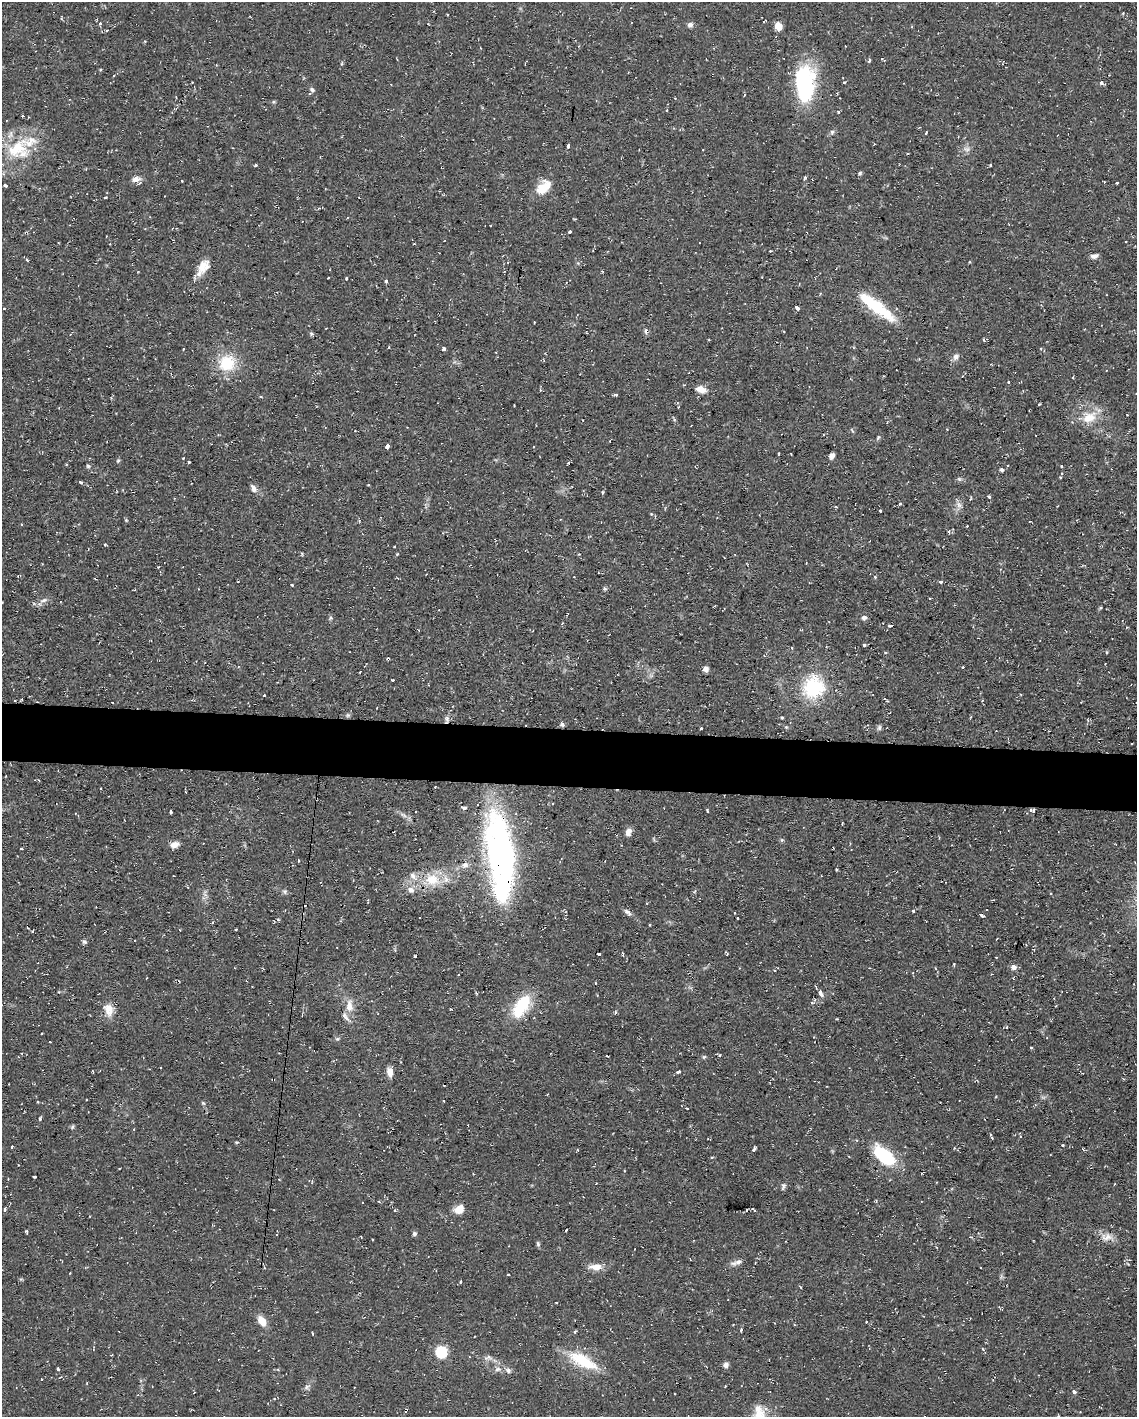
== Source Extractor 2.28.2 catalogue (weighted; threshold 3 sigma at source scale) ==
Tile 6 of 4 x 3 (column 2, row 2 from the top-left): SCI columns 1135-2269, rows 1629-3043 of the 4538 x 4561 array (HDU 1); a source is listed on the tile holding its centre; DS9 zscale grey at full resolution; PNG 1139 x 1419 px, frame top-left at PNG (2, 2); no overlay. Shown black and unused: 4% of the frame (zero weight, under 2 of 3 exposures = <1% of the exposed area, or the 3 px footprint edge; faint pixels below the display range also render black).
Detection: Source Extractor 2.28.2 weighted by HDU 2 'WHT'; one run over the whole footprint, this tile lists its part. Background 0.112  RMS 0.0077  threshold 0.0345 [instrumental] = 3 sigma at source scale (4.5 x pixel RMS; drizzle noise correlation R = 1.50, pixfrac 1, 0.05/0.05 arcsec/px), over >= 5 px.
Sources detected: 244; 2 inside a brighter object's white glare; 23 cosmic-ray / hot-pixel residue — not listed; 7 inside a brighter listed object's ellipse — not listed separately; the other 212 listed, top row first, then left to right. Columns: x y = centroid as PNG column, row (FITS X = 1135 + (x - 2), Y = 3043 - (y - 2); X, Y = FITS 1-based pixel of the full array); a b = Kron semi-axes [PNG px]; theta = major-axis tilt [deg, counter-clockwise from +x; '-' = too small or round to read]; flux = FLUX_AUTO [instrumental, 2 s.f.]
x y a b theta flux
100 23 4 4 - 1.1
690 25 7 6 - 2.7
778 26 6 5 - 14
883 60 6 2 -36 0.94
525 64 3 2 - 0.58
216 65 3 2 - 0.63
844 82 4 3 - 0.89
1101 83 4 4 - 2.6
804 84 42 21 -88 74
312 90 8 6 -44 2.3
838 112 4 3 - 1.4
832 132 6 6 - 1.6
926 133 4 2 - 2.8
568 146 4 3 - 2.6
17 149 38 24 36 40
967 149 9 6 -26 2.9
255 165 4 3 - 0.95
990 165 3 3 - 2.9
860 173 5 5 - 1.1
805 178 6 3 52 1.2
136 179 12 7 11 4.3
182 181 3 2 - 0.79
1104 182 2 2 - 0.51
1117 183 3 3 - 1.2
5 186 4 3 - 1.4
543 187 21 13 43 14
105 197 3 3 - 1.2
318 208 5 4 - 1.3
570 232 3 3 - 11
1094 256 9 6 10 2.9
27 260 5 3 - 0.92
202 267 22 11 74 10
602 271 4 3 - 0.68
328 278 2 2 - 0.62
346 279 3 2 - 1.3
386 281 4 4 - 1.3
797 307 4 3 - 4.4
876 307 44 13 -36 40
645 331 10 3 -86 1.4
311 334 6 5 - 1.3
984 340 5 3 - 0.74
389 347 3 2 - 0.59
183 349 3 2 - 1.4
444 349 3 3 - 6.7
956 357 9 7 38 3.2
227 363 19 18 - 28
962 376 2 2 - 0.53
1073 377 3 3 - 0.84
1008 382 3 3 - 2.3
1020 382 6 2 30 0.61
701 389 14 8 -17 6.2
540 390 4 3 - 0.94
1136 394 3 2 - 0.56
616 395 3 3 - 1.8
261 397 4 3 - 0.91
1039 404 3 3 - 1
678 407 2 2 - 0.56
1089 417 22 15 20 17
947 430 4 3 - 0.54
878 437 6 4 55 1
387 446 4 3 - 11
779 454 3 2 - 0.68
832 456 7 5 64 3.3
118 461 5 4 - 1
188 462 3 3 - 1.7
569 463 3 3 - 2.6
1007 465 3 3 - 0.7
88 466 5 5 - 1.2
1061 466 3 3 - 1.1
1002 470 5 5 - 1.3
1061 477 5 4 - 1.3
959 479 7 4 -45 1.3
81 482 5 4 - 1.3
253 488 12 7 -61 3.3
602 492 6 3 81 0.92
989 496 3 3 - 2.1
900 503 3 3 - 1.7
959 505 9 6 -74 3.2
881 510 3 3 - 6
651 514 4 3 - 0.64
967 526 3 2 - 0.88
949 531 4 3 - 1
105 545 3 3 - 1.1
88 549 3 2 - 0.68
18 576 3 3 - 1.1
875 577 4 3 - 0.8
940 582 4 3 - 2.6
292 585 3 3 - 1.5
605 589 5 5 - 1.3
929 598 3 2 - 0.53
44 600 11 5 15 3
2 602 3 2 - 0.8
1100 608 4 3 - 1.1
864 617 7 6 - 2.3
330 618 6 4 71 1.2
891 626 6 3 -2 3.8
864 645 3 3 - 1.7
1106 652 3 3 - 1.2
764 655 4 3 - 0.73
963 667 2 2 - 0.73
706 669 7 6 - 2.9
360 672 3 2 - 0.61
392 680 3 2 - 0.85
813 687 24 22 63 50
264 696 3 3 - 6.7
348 715 6 4 18 1.2
782 717 5 3 - 0.78
447 719 11 6 85 2.9
562 724 6 5 - 1.5
701 728 3 3 - 3
879 728 8 5 75 1.7
464 808 6 4 1 1.3
707 811 3 3 - 1.5
1032 811 7 4 -27 1.8
171 812 4 3 - 4.8
404 815 11 4 -34 2.7
628 832 9 6 72 4.5
782 840 5 5 - 1
175 844 10 7 16 5.4
21 849 3 2 - 0.74
502 857 81 23 -85 280
298 860 3 3 - 0.84
465 865 10 8 16 4.1
836 870 3 3 - 1
432 880 21 17 -12 21
411 890 9 8 - 4
285 891 7 5 11 1.5
913 911 3 3 - 3.7
628 912 11 5 -37 2.6
734 913 3 3 - 2.5
982 916 5 3 - 1.7
737 918 3 3 - 1.2
278 919 5 3 - 0.7
649 925 3 2 - 0.57
236 929 3 2 - 1.4
84 942 6 5 - 1.7
727 953 4 2 - 1.1
599 954 3 3 - 4
415 956 4 3 - 1.7
996 957 3 2 - 0.43
954 964 3 2 - 1.6
1014 967 6 6 - 4.2
458 975 2 2 - 0.75
595 983 3 2 - 0.57
821 994 6 4 -72 7.5
815 1000 4 4 - 1.2
812 1003 4 3 - 1.3
349 1006 17 10 -89 8.6
521 1006 30 15 59 33
109 1010 16 11 -76 9.9
615 1012 5 3 - 0.98
837 1019 3 2 - 0.61
1007 1027 4 3 - 0.93
337 1039 6 5 - 1.2
49 1042 2 2 - 0.68
719 1055 4 3 - 0.95
607 1056 3 2 - 0.74
704 1057 6 5 - 1.1
93 1072 3 2 - 0.65
390 1072 10 6 -76 5.9
678 1072 5 3 - 1.7
273 1079 3 2 - 0.91
547 1094 3 2 - 0.65
38 1102 3 2 - 0.84
203 1103 5 5 - 1.1
40 1119 3 3 - 1.3
72 1127 6 4 71 1.1
990 1135 4 2 - 0.87
237 1142 6 3 0 0.78
1063 1145 3 2 - 1
12 1147 3 2 - 1.1
754 1149 5 3 - 3.1
1083 1149 5 3 - 0.86
884 1156 25 13 -40 47
712 1157 4 3 - 0.82
119 1168 2 2 - 0.75
34 1177 3 2 - 0.8
279 1179 3 2 - 0.47
783 1186 9 5 76 1.9
459 1209 10 8 30 9.5
4 1210 4 3 - 1.8
746 1210 3 3 - 6.1
566 1230 3 2 - 2.4
27 1232 4 3 - 1.3
414 1234 6 5 - 1.7
1107 1237 18 10 -1 6.9
372 1239 3 3 - 1.8
538 1244 7 5 -75 1.3
738 1262 13 6 8 3.4
755 1263 3 2 - 0.81
596 1267 17 8 2 7.6
508 1275 3 2 - 0.98
460 1282 3 3 - 1.3
262 1321 13 8 -57 8.7
866 1321 3 2 - 0.82
575 1332 4 3 - 1.3
313 1334 3 2 - 0.99
983 1349 6 3 -69 0.87
441 1352 7 6 - 54
488 1358 14 6 11 3.4
583 1361 41 15 -27 29
726 1365 7 6 - 2.9
58 1369 4 3 - 1.2
498 1369 8 6 28 2.7
508 1370 9 6 -35 2.6
41 1379 2 2 - 0.74
87 1383 3 2 - 0.75
725 1386 3 2 - 0.89
306 1387 8 5 38 2
1074 1392 4 3 - 3.8
758 1409 14 11 88 6.9
406 1410 5 3 - 3.6
Overlapping masked pixels (flux is a lower limit): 5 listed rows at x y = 891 626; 447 719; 502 857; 273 1079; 406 1410
Isophote crosses this tile's border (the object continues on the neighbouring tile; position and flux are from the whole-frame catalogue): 2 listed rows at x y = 1136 394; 2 602
Unlisted compact peaks at least as high as the median listed source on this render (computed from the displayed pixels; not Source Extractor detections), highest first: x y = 741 1330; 397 554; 869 61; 126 520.